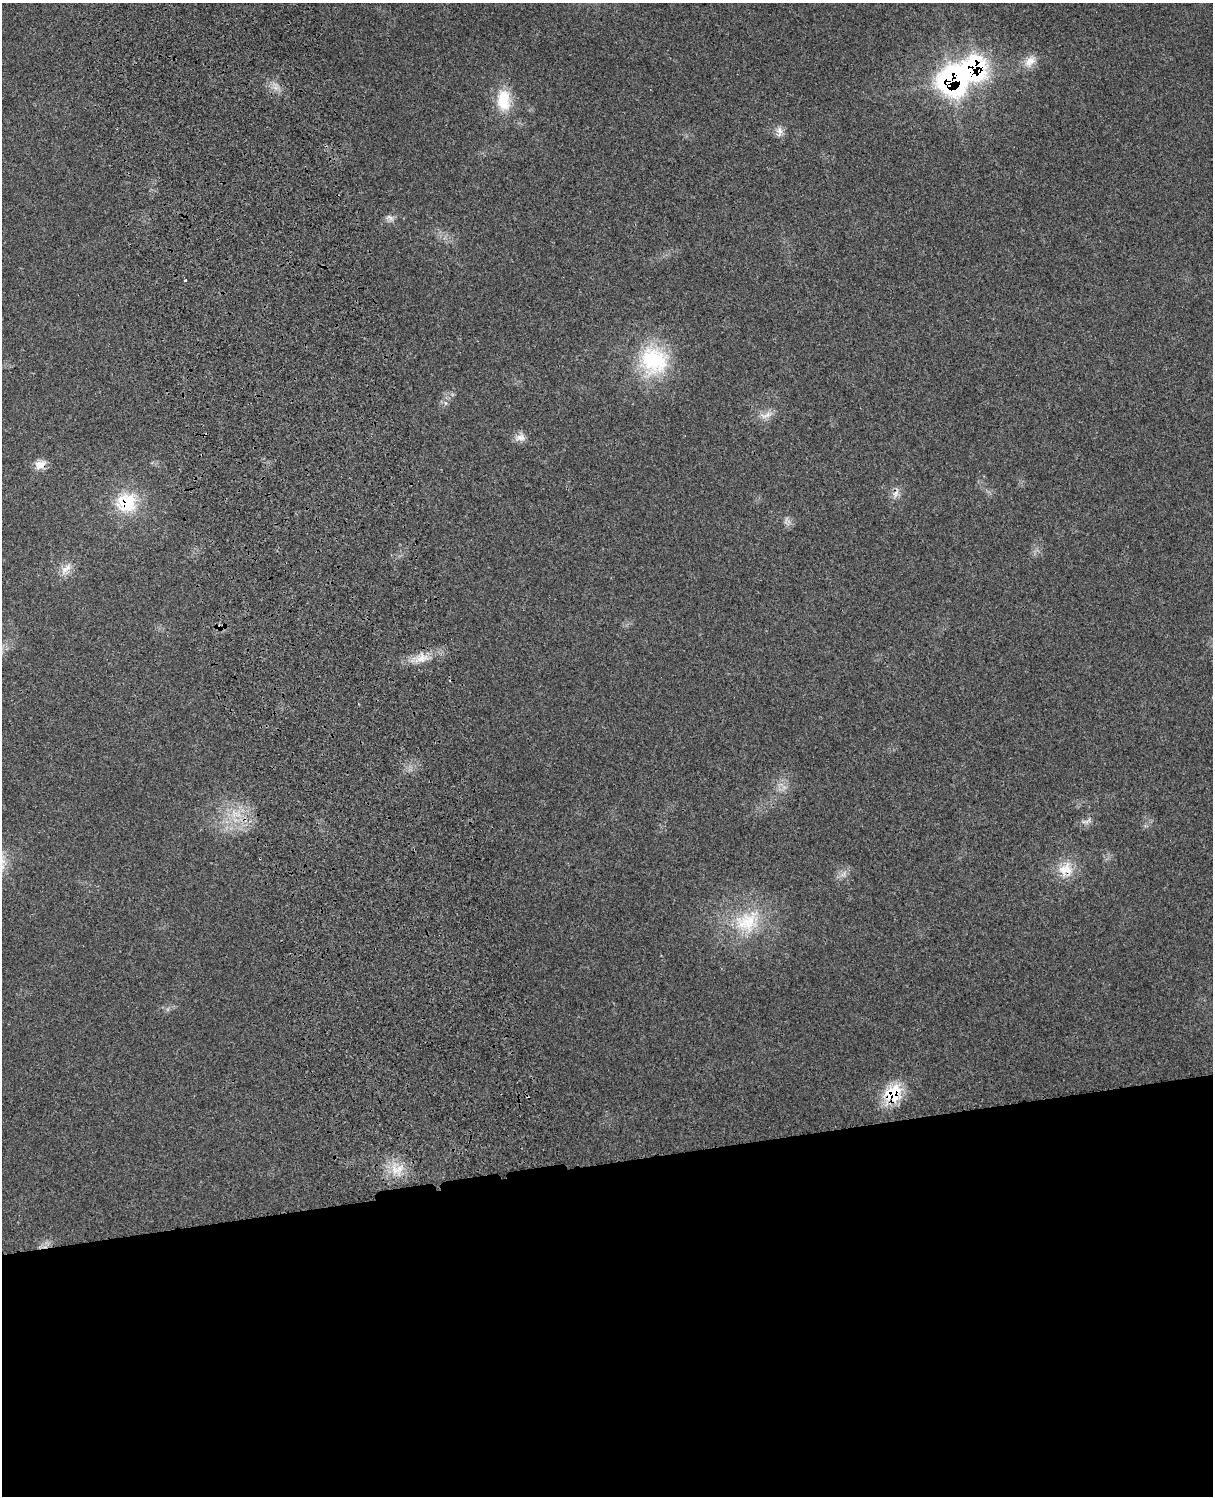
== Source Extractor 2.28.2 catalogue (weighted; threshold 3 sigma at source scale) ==
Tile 11 of 4 x 3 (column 3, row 3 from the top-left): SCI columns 2539-3749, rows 165-1658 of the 5085 x 4920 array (HDU 1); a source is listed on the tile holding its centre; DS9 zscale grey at full resolution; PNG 1215 x 1498 px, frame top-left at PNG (2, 3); no overlay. Shown black and unused: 22% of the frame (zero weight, under 3 of 4 exposures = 6% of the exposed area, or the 3 px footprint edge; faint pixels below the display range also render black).
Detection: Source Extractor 2.28.2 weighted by HDU 2 'WHT'; one run over the whole footprint, this tile lists its part. Background 0.27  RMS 0.0091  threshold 0.0411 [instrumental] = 3 sigma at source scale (4.5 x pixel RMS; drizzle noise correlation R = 1.50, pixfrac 1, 0.05/0.05 arcsec/px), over >= 5 px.
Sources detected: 24; all 24 listed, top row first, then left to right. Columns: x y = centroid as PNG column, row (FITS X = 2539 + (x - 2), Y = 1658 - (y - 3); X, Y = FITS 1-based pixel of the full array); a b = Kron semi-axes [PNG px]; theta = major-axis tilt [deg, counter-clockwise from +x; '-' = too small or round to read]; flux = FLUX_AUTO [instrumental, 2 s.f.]
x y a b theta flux
1030 61 19 12 44 10
975 68 20 19 - 130
952 81 21 20 - 200
276 88 9 5 -31 4.3
504 100 29 16 -88 29
779 131 14 7 88 5.3
390 218 13 5 -36 3.4
185 280 3 3 - 3.5
654 360 41 36 -42 72
766 415 18 6 26 6.5
521 437 13 9 -8 6.1
40 465 14 11 21 8.2
896 493 12 7 59 5.3
126 503 28 26 -4 42
67 568 18 6 42 7.1
219 627 7 4 -89 2.1
421 658 15 11 66 10
236 814 20 8 -15 14
1085 822 12 3 10 2.8
1066 869 21 19 -3 20
843 874 9 5 45 3.5
747 922 38 30 30 54
893 1093 25 20 40 34
395 1170 16 12 -8 15
Overlapping masked pixels (flux is a lower limit): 8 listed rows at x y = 975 68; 952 81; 40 465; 896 493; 126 503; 219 627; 1066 869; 893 1093